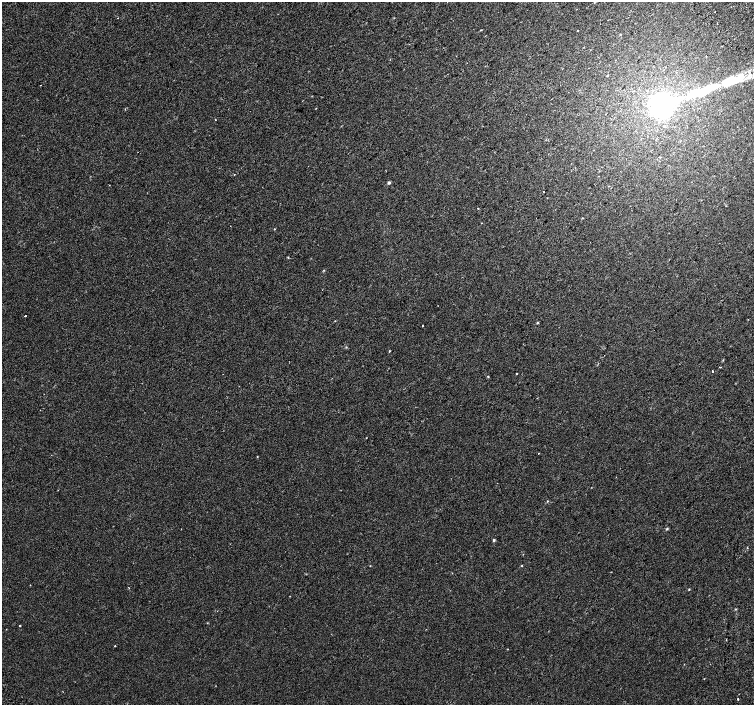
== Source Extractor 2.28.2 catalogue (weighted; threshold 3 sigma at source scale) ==
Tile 10 of 4 x 4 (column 2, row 3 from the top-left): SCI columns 1560-3063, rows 1661-3066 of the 6117 x 6075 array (HDU 1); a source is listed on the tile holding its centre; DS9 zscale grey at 2 x 2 block average (1 PNG px = mean of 2 x 2 image px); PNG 756 x 707 px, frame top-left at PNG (2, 2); no overlay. Shown black and unused: <1% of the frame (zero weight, under 2 of 3 exposures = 3% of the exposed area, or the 3 px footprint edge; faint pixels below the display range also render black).
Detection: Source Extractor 2.28.2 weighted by HDU 2 'WHT'; one run over the whole footprint, this tile lists its part. Background 1.89e-04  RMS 0.0041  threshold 0.0183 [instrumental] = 3 sigma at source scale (4.5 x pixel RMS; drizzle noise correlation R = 1.50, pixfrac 1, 0.0396/0.0396 arcsec/px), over >= 5 px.
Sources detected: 41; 2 inside a brighter object's white glare — not listed; the other 39 listed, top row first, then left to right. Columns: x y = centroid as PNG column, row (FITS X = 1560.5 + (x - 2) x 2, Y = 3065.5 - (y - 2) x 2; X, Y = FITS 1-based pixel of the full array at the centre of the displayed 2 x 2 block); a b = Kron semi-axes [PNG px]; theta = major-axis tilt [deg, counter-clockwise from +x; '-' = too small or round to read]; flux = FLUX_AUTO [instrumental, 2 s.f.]
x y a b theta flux
715 12 2 2 - 0.78
117 18 2 2 - 0.51
480 30 2 2 - 0.71
578 31 2 2 - 1.3
733 80 30 9 15 37
40 85 2 2 - 0.34
694 93 10 4 16 48
661 105 9 8 - 190
699 108 2 2 - 0.35
215 120 2 2 - 0.38
234 174 2 2 - 0.53
389 183 4 3 - 1.4
543 192 2 2 - 1.1
478 208 2 2 - 0.56
482 223 2 2 - 0.38
288 257 3 2 - 0.75
25 316 2 2 - 1.1
335 321 2 2 - 0.35
538 323 3 2 - 0.71
423 326 2 2 - 3.3
346 347 3 2 - 0.55
390 351 2 2 - 3.2
720 367 2 2 - 0.66
713 371 2 2 - 1.7
516 373 2 2 - 1.2
488 376 3 2 - 0.62
538 453 2 2 - 0.73
257 457 3 2 - 0.39
547 501 4 2 - 0.71
667 529 4 3 - 1
494 540 3 3 - 1.3
747 548 3 2 - 0.35
522 566 3 2 - 0.45
689 589 3 3 - 0.58
735 609 3 3 - 0.7
20 625 2 2 - 0.73
726 640 2 2 - 0.45
115 646 2 2 - 1.4
738 699 2 2 - 0.92
Diffuse or blended objects may show on this block-average render without a row.